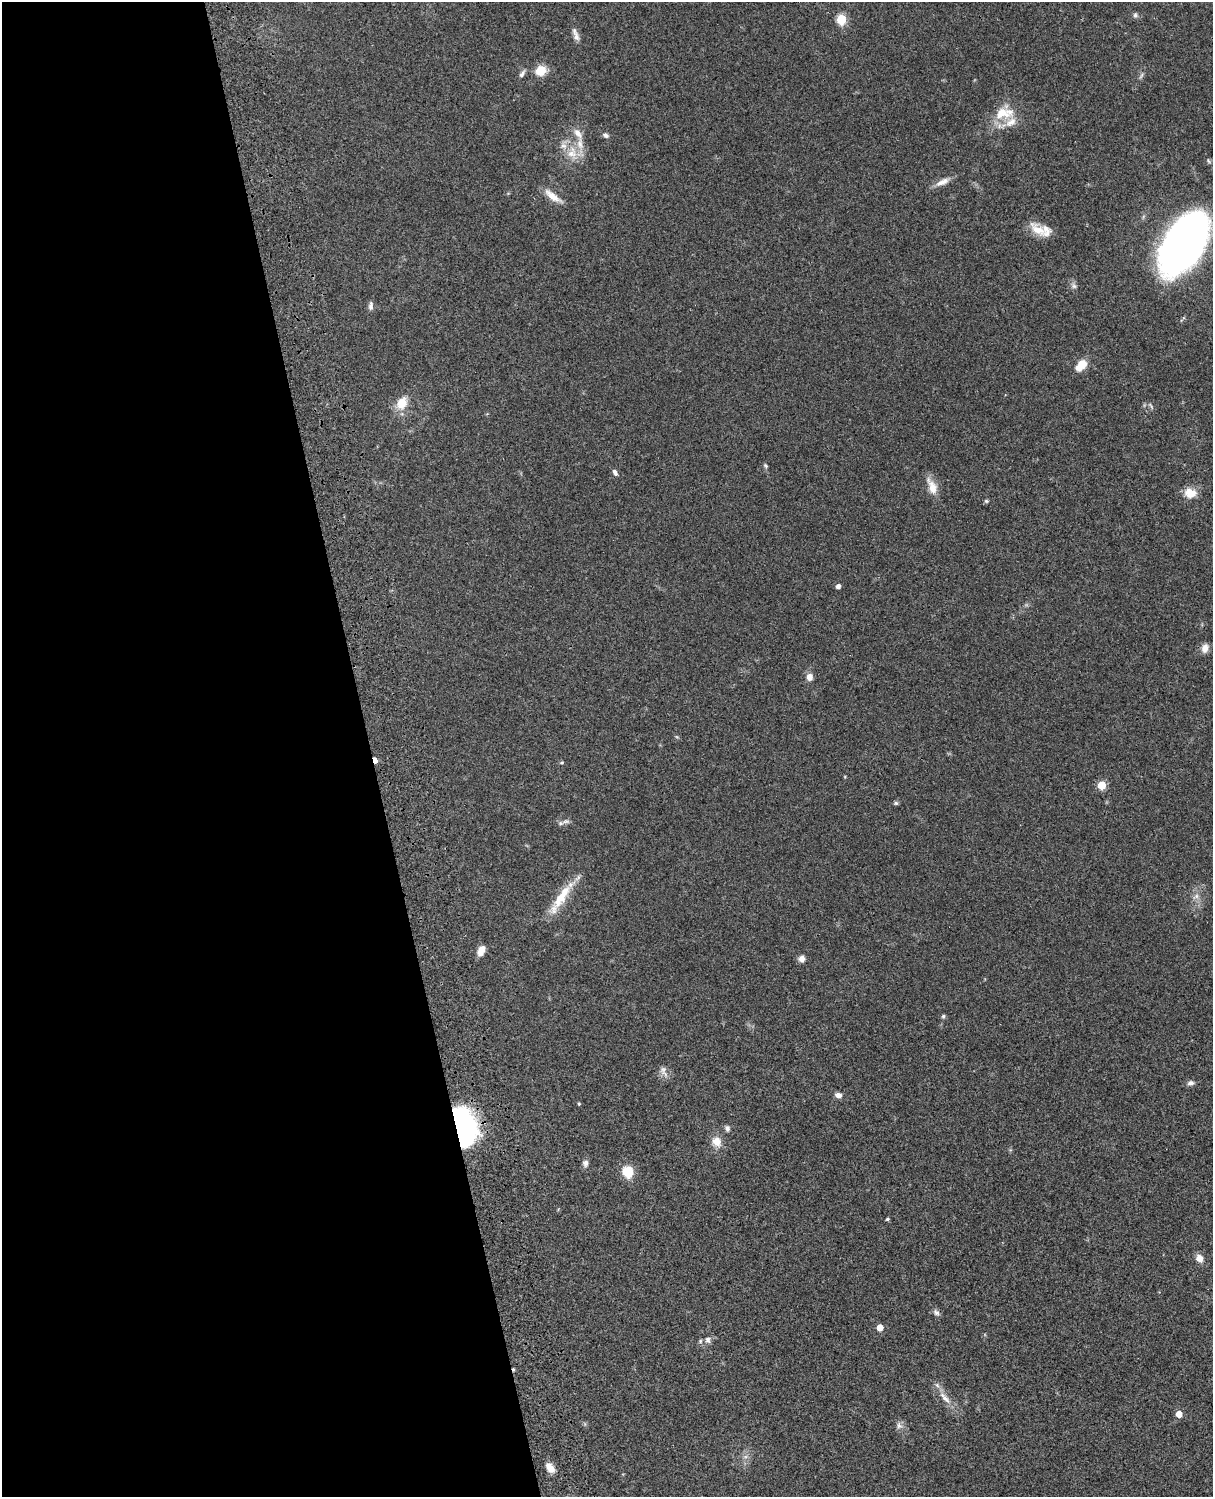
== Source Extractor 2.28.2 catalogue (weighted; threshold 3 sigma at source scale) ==
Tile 5 of 4 x 3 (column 1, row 2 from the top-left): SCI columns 121-1331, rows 1772-3266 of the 5083 x 4925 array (HDU 1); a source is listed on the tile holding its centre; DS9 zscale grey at full resolution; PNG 1215 x 1499 px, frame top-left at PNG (2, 2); no overlay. Shown black and unused: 31% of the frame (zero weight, under 3 of 4 exposures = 6% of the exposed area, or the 3 px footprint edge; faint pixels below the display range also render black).
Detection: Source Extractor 2.28.2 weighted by HDU 2 'WHT'; one run over the whole footprint, this tile lists its part. Background 0.0782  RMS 0.0059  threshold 0.0266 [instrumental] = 3 sigma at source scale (4.5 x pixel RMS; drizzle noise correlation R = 1.50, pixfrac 1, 0.05/0.05 arcsec/px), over >= 5 px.
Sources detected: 61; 1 cosmic-ray / hot-pixel residue — not listed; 4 inside a brighter listed object's ellipse — not listed separately; the other 56 listed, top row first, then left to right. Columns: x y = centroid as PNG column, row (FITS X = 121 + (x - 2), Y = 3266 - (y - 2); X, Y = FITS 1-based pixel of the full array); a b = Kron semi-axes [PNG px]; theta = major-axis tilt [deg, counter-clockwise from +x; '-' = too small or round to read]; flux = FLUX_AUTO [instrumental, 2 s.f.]
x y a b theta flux
1135 15 7 6 - 1.4
841 19 5 5 - 31
576 36 15 7 -71 3.1
541 70 11 10 - 9.1
522 74 11 5 56 1.9
1141 76 10 3 61 1.1
1002 113 25 16 -5 14
577 133 15 8 -52 4.4
606 135 8 5 -19 1.6
572 153 18 13 70 10
943 182 20 7 25 4.6
552 196 25 8 -37 6.5
1038 230 27 13 -38 10
1184 242 52 28 58 400
1074 286 8 7 - 1.7
371 306 12 6 86 2.1
1081 365 14 8 46 8.4
402 403 10 8 60 12
1151 406 9 3 -61 0.83
766 466 7 4 -46 0.8
615 472 9 5 -59 1.8
932 487 23 10 -67 7.4
1190 493 16 12 -12 7.3
986 501 6 5 - 0.83
838 586 4 4 - 2.4
1205 648 11 8 73 3.9
810 677 9 8 - 3.3
375 760 5 3 - 5.7
562 762 6 4 17 0.71
1102 785 5 5 - 17
896 803 6 5 - 0.99
565 821 12 6 4 2.2
1196 896 8 6 47 2
561 897 43 12 55 17
481 951 11 7 68 4.6
801 959 8 8 - 2.6
943 1016 6 4 68 0.87
663 1071 17 8 -64 3.2
1191 1083 8 6 6 2
838 1095 7 6 - 2.9
579 1104 4 4 - 0.57
464 1126 33 18 -71 120
727 1128 9 7 -70 1.7
716 1142 14 12 -57 6
585 1163 9 7 -86 2.1
628 1172 13 12 - 12
887 1219 5 4 - 0.74
1199 1258 9 8 - 4.1
936 1312 10 7 -41 1.8
880 1327 5 5 - 7.2
708 1340 8 7 - 2
700 1341 6 5 - 0.94
945 1398 22 7 -48 5.8
1179 1414 5 5 - 7.4
899 1425 10 7 -73 2.3
550 1468 11 7 -52 5.6
Overlapping masked pixels (flux is a lower limit): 2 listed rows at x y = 375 760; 464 1126
Isophote crosses this tile's border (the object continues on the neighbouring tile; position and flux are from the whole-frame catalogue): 1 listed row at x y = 1184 242